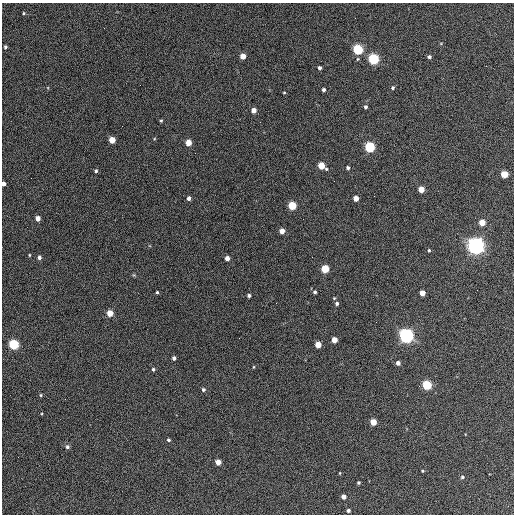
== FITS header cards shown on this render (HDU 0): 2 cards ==
NAXIS1  =                  512 / Axis length
NAXIS2  =                  512 / Axis length

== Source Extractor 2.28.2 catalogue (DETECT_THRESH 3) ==
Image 512 x 512 px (HDU 0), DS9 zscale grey, 1 PNG px = 1 image px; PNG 516 x 516 px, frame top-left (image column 1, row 512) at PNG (2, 3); no overlay
Background 374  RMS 21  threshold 62.4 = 3 sigma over >= 5 px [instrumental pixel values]
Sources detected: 64; all 64 listed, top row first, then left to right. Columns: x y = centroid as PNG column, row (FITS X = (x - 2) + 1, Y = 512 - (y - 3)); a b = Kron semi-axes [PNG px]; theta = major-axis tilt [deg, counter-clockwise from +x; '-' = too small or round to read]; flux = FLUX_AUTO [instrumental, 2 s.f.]
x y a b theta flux
24 13 3 3 - 1.5e+03
5 47 4 3 - 2.2e+03
358 49 5 5 - 1.6e+05
243 56 4 4 - 1.7e+04
429 57 4 4 - 2.9e+03
373 59 5 5 - 2.0e+05
319 68 4 3 - 4.0e+03
393 88 4 4 - 2.2e+03
324 90 3 3 - 3.3e+03
284 92 3 3 - 1.3e+03
365 107 4 4 - 2.8e+03
253 110 4 4 - 1.1e+04
161 121 3 3 - 1.7e+03
112 140 4 4 - 2.5e+04
188 143 5 4 - 2.1e+04
370 147 5 5 - 1.8e+05
321 165 5 4 - 3.5e+04
348 168 4 4 - 2.6e+03
326 169 4 3 - 1.6e+03
96 171 4 4 - 2.5e+03
504 174 5 4 - 4.1e+04
3 184 4 3 - 5.9e+03
421 189 4 4 - 2.0e+04
189 198 4 4 - 5.4e+03
356 198 4 4 - 1.5e+04
292 206 5 5 - 6.9e+04
38 218 4 4 - 1.2e+04
482 222 4 4 - 2.6e+04
282 231 4 4 - 1.3e+04
476 246 6 6 - 1.0e+06
429 250 4 3 - 1.7e+03
29 255 4 3 - 1.2e+03
39 257 5 4 - 3.9e+03
312 257 2 2 - 7.0e+02
227 258 4 4 - 8.7e+03
325 269 5 5 - 6.2e+04
157 292 3 3 - 1.7e+03
315 292 4 4 - 2.7e+03
422 293 4 4 - 1.7e+04
249 295 3 3 - 3.4e+03
276 303 2 2 - 7.4e+02
337 303 5 5 - 3.5e+03
110 313 4 4 - 2.5e+04
406 336 5 5 - 6.7e+05
334 340 4 4 - 1.8e+04
14 344 5 5 - 1.5e+05
318 345 4 4 - 2.3e+04
174 358 4 4 - 3.5e+03
398 363 4 4 - 5.8e+03
254 367 4 3 - 1.2e+03
153 369 4 4 - 2.4e+03
427 385 5 5 - 1.1e+05
203 390 4 4 - 3.1e+03
41 395 4 3 - 1.3e+03
373 422 4 4 - 2.7e+04
169 440 4 3 - 2.1e+03
67 447 5 5 - 3.3e+03
218 462 4 4 - 1.6e+04
422 471 4 3 - 1.3e+03
340 473 4 3 - 9.8e+02
462 477 5 5 - 2.3e+03
358 483 3 3 - 2.0e+03
343 496 4 4 - 8.1e+03
348 510 4 4 - 2.9e+03
At the frame edge (FLAGS 8, measured only in part): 1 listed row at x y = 3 184